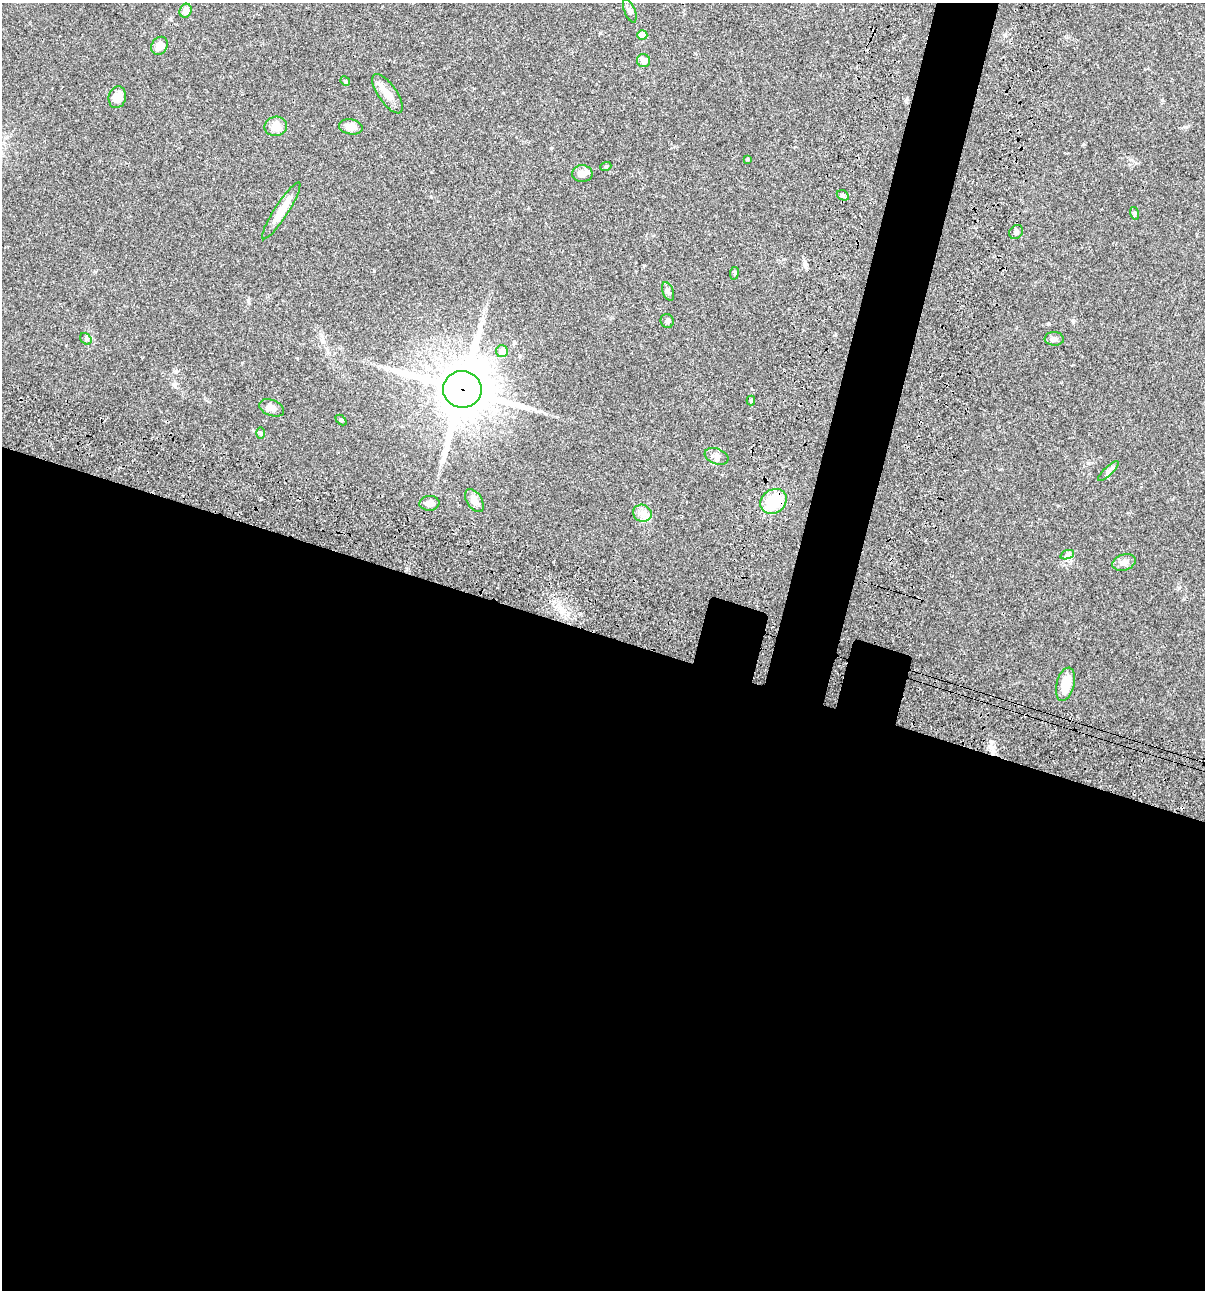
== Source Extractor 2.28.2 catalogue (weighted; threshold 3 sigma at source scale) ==
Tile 14 of 4 x 4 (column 2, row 4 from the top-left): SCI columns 1438-2640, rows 120-1407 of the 5404 x 5390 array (HDU 1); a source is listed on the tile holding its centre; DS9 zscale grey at full resolution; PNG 1207 x 1292 px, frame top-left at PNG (2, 3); each listed source drawn as its Kron ellipse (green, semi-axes under 4 px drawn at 4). Shown black and unused: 54% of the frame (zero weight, under 3 of 4 exposures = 9% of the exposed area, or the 3 px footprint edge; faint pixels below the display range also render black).
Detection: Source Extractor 2.28.2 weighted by HDU 2 'WHT'; one run over the whole footprint, this tile lists its part. Background 0.046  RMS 0.0055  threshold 0.0249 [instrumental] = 3 sigma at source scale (4.5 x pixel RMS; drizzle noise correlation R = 1.50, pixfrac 1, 0.05/0.05 arcsec/px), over >= 5 px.
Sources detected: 38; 1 inside a brighter listed object's ellipse — not listed separately; the other 37 listed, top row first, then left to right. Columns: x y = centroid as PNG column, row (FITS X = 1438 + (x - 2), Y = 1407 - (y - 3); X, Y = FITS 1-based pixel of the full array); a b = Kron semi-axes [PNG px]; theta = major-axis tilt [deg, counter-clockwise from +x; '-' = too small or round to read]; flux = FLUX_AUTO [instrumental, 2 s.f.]
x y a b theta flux
186 11 7 6 - 3.7
630 11 12 5 -68 1.6
642 35 5 5 - 8
159 46 9 8 - 4.9
644 61 6 6 - 3
345 81 5 4 - 0.62
388 94 23 9 -55 5.9
117 97 11 8 74 6
276 126 11 9 9 4.8
351 127 12 7 -11 4.6
747 159 4 3 - 0.57
606 166 6 3 18 0.6
582 174 10 8 0 3.2
843 195 6 4 -30 0.89
281 211 33 7 57 8.7
1134 213 6 4 -75 0.81
1016 232 7 6 - 1.6
734 273 6 3 81 0.69
668 292 10 5 -68 1.5
667 321 7 6 - 1.5
86 339 6 5 - 0.96
1054 339 9 6 -2 1.6
502 351 6 6 - 5.9
462 389 19 18 - 3000
751 400 5 4 - 0.6
272 408 13 8 -21 2.9
341 420 6 4 -44 0.62
260 433 6 4 -88 0.68
717 456 12 7 -21 2.4
1108 471 13 4 45 1.7
474 501 13 7 -58 4.3
773 501 14 11 36 19
430 503 10 7 5 3
642 513 9 8 - 3.1
1067 555 7 4 19 1
1124 562 12 8 18 2.9
1065 684 17 9 75 8.9
Overlapping masked pixels (flux is a lower limit): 1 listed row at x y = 462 389
Unlisted compact peaks at least as high as the median listed source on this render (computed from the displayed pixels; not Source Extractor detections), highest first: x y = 991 742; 1048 324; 374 271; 1179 588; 1186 127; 580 613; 835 335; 248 300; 1088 463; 806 268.